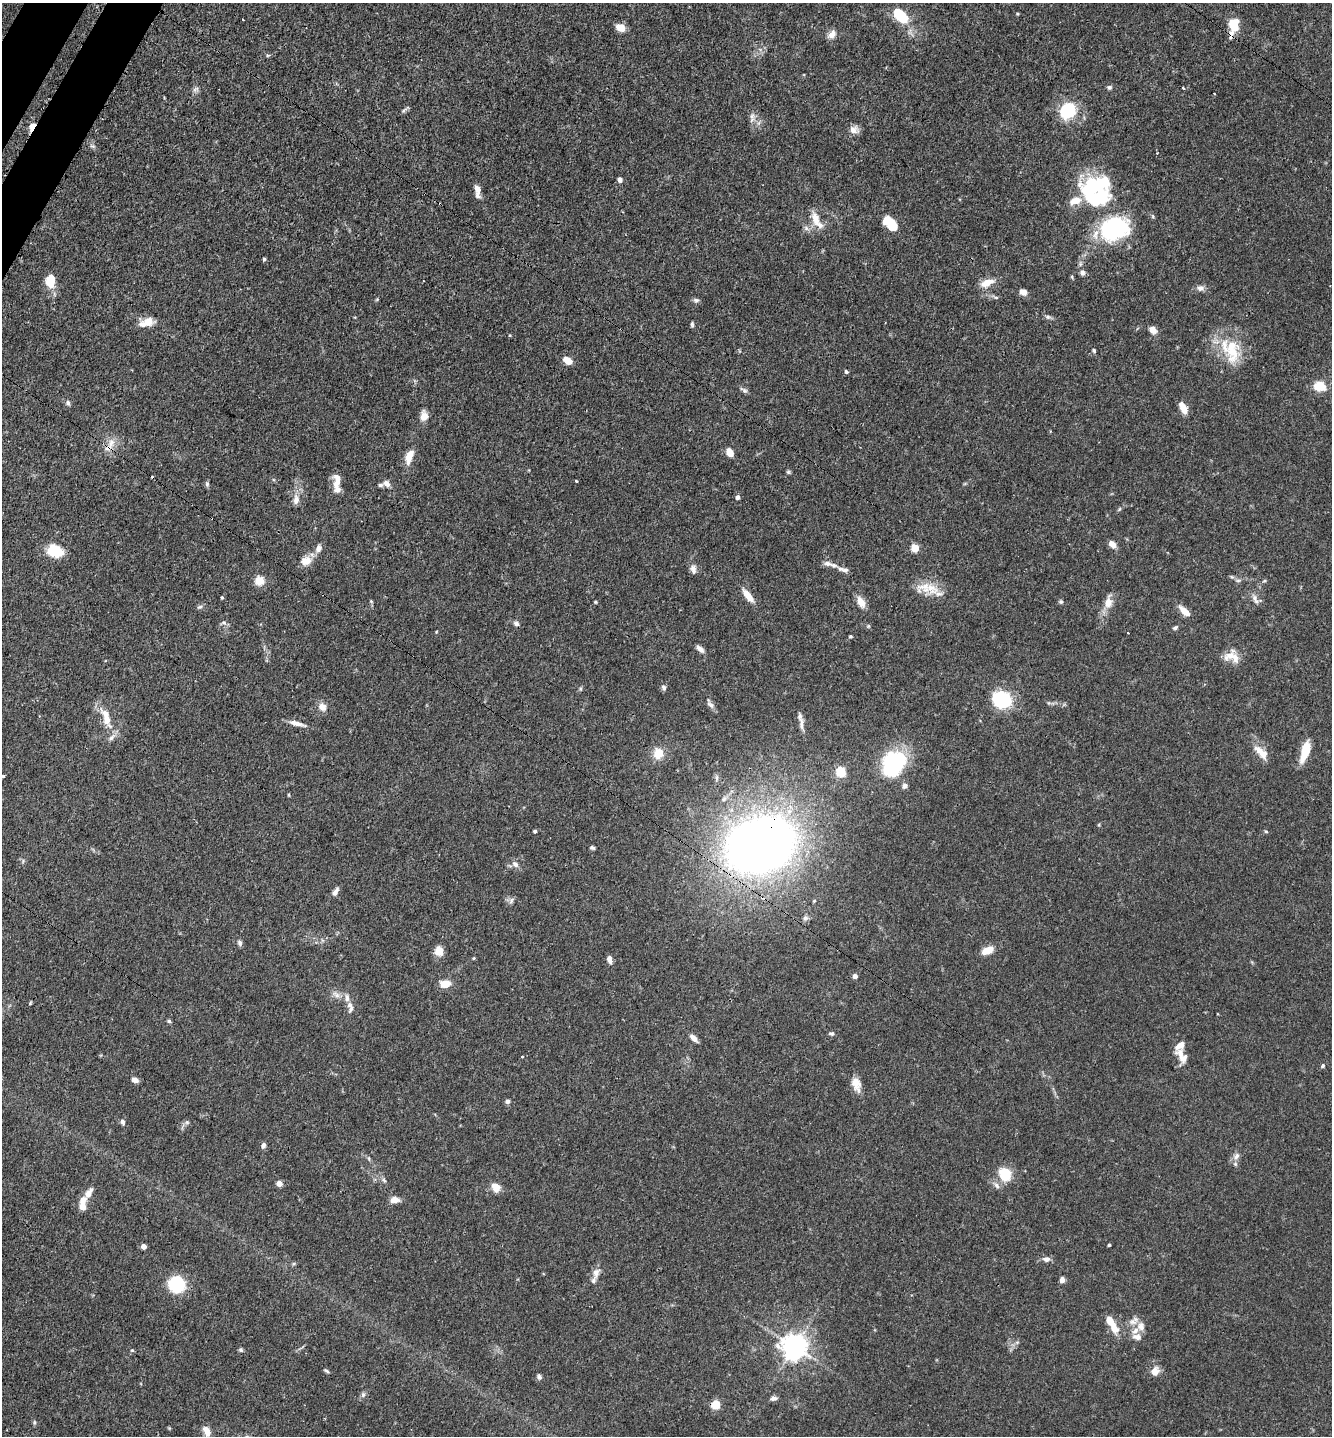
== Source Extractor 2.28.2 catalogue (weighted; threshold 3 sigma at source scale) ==
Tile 11 of 4 x 4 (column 3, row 3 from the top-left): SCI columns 2892-4221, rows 1528-2961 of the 5929 x 5919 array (HDU 1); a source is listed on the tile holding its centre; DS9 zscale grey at full resolution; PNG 1334 x 1438 px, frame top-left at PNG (2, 3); no overlay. Shown black and unused: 1% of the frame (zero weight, under 3 of 4 exposures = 9% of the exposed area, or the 3 px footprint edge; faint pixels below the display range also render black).
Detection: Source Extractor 2.28.2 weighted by HDU 2 'WHT'; one run over the whole footprint, this tile lists its part. Background 0.0893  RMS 0.0038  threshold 0.0171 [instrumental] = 3 sigma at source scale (4.5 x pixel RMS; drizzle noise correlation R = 1.50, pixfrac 1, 0.05/0.05 arcsec/px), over >= 5 px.
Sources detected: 184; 1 inside a brighter object's white glare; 3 cosmic-ray / hot-pixel residue — not listed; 21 inside a brighter listed object's ellipse — not listed separately; the other 159 listed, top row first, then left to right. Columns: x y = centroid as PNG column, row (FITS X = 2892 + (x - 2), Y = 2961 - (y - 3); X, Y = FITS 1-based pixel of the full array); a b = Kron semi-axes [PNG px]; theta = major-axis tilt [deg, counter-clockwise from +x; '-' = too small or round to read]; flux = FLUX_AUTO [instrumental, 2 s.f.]
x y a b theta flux
901 16 18 10 -44 12
243 19 3 2 - 0.45
1234 25 16 10 86 8.6
621 27 9 7 -20 4.3
832 34 13 8 49 2.4
1109 87 6 5 - 0.89
1183 88 3 2 - 0.58
196 89 10 5 27 1
404 110 8 4 45 0.82
1068 110 20 16 52 16
752 117 16 6 81 2
32 126 8 5 64 5.4
854 130 11 10 - 2.6
92 146 9 4 -22 0.76
620 180 5 5 - 1.5
1092 186 37 22 -13 36
477 188 11 6 -66 2.8
816 218 19 9 -75 5
890 223 21 11 -45 8.2
806 228 8 6 -46 1.2
1115 229 30 22 18 42
264 259 4 4 - 0.61
1082 273 8 7 - 1.2
1072 277 6 3 -73 0.4
50 281 15 10 85 7.6
987 282 18 8 22 4.5
1200 288 10 8 2 1.6
1023 292 9 7 -30 2
996 297 7 4 0 0.65
696 300 8 6 -4 0.96
1048 317 9 5 -10 0.94
148 322 14 10 3 4.3
692 324 6 4 -88 0.67
1153 330 8 7 - 2.9
510 335 4 3 - 0.33
1094 350 5 5 - 0.61
1232 350 38 21 -84 15
568 361 9 6 -33 4.1
846 372 5 4 - 0.6
1319 386 14 10 -16 6.5
744 390 13 4 -30 1.1
68 403 7 5 -74 0.78
1183 408 14 6 -62 4.2
424 416 11 8 89 3.2
111 443 15 9 72 3.9
730 452 8 6 -64 4.4
409 457 17 8 70 4.9
788 472 6 5 - 0.55
576 481 3 2 - 0.35
336 483 13 10 82 3.1
386 483 11 8 -35 1.8
207 484 8 5 -89 0.74
738 497 4 4 - 1.5
296 499 13 8 89 2.6
1119 509 6 4 86 0.46
1112 544 9 6 -44 2.6
319 548 11 8 64 1.9
915 548 5 5 - 13
55 551 18 12 -22 9.6
306 561 13 11 22 4.2
828 563 14 6 -14 2.1
693 569 12 7 -84 1.9
841 569 10 6 -17 1.7
1232 577 6 4 -19 0.6
1238 580 7 4 0 0.7
260 581 5 5 - 18
1264 581 5 3 - 0.46
925 587 26 16 12 7.5
748 595 17 6 -52 4.8
222 598 4 3 - 0.41
1255 599 15 6 -62 1.8
371 601 5 4 - 0.41
1061 601 6 5 - 0.59
595 602 4 3 - 0.4
861 602 14 8 -61 3.4
1108 602 17 9 84 4
200 607 7 5 19 0.85
1185 611 14 6 -43 4.3
224 622 8 5 5 0.86
516 623 7 6 - 1.1
1175 628 7 5 24 0.74
850 636 4 4 - 0.54
700 649 10 5 -45 1.8
1232 656 20 14 -17 5.2
664 687 7 5 -70 0.97
1004 700 8 6 -20 110
710 704 16 6 -61 1.5
322 707 10 8 -52 2.8
106 718 33 11 -69 7.5
297 723 20 6 -14 2.8
801 724 20 5 -89 2
1305 751 24 8 73 7.8
1261 752 23 10 -45 4.7
658 753 14 13 - 5.5
894 762 23 17 49 48
841 771 5 5 - 24
3 776 3 3 - 0.52
716 778 11 4 90 1
905 786 7 6 - 1.3
289 795 5 3 - 0.36
535 831 4 4 - 0.64
1266 831 5 4 - 0.46
760 845 41 30 22 520
592 848 5 4 - 0.79
515 864 10 7 -39 1.7
335 892 10 5 56 1.9
511 900 9 5 64 1.1
805 918 7 6 - 1.1
240 943 8 6 -71 0.98
987 950 14 8 23 4.6
439 951 5 5 - 16
474 958 5 3 - 0.35
609 959 8 5 -74 2.2
855 976 4 4 - 2
445 984 8 6 7 7.7
336 995 12 6 -38 1.9
30 1003 6 3 72 0.38
350 1007 17 8 -77 2.3
169 1021 5 5 - 0.65
831 1034 8 4 -19 0.65
694 1038 10 5 -43 2.1
1180 1045 15 8 54 3.3
1184 1058 12 8 61 2.3
1323 1066 5 5 - 0.66
135 1080 7 6 - 2
856 1084 17 10 -71 4.3
507 1101 5 5 - 1.4
123 1122 8 5 -71 1
187 1122 7 4 72 0.7
263 1145 7 5 72 1.1
1236 1156 11 7 61 1.8
369 1159 6 4 -72 0.56
1005 1175 10 8 -67 16
384 1180 7 4 -46 0.73
279 1183 6 5 - 2.3
996 1185 9 7 -47 1.5
496 1187 10 9 - 4
89 1193 15 7 61 2.9
395 1200 10 7 4 2.9
83 1205 14 6 89 5.7
1109 1245 3 3 - 0.53
143 1246 4 4 - 3.2
1046 1259 10 7 2 1.7
596 1273 17 9 77 2.6
1062 1280 5 5 - 2
177 1284 18 17 - 18
1141 1326 12 11 - 2.9
1114 1328 14 10 -47 4.3
794 1346 8 8 - 430
132 1350 5 5 - 0.45
241 1350 6 5 - 0.68
326 1371 8 4 -34 0.63
1155 1371 12 11 - 2.9
539 1377 7 6 - 0.97
363 1395 7 5 70 0.97
774 1398 9 5 10 1.3
716 1405 5 5 - 18
34 1422 6 4 -72 0.55
207 1431 12 7 -62 3.1
Overlapping masked pixels (flux is a lower limit): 4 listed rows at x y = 1234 25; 32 126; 111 443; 760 845